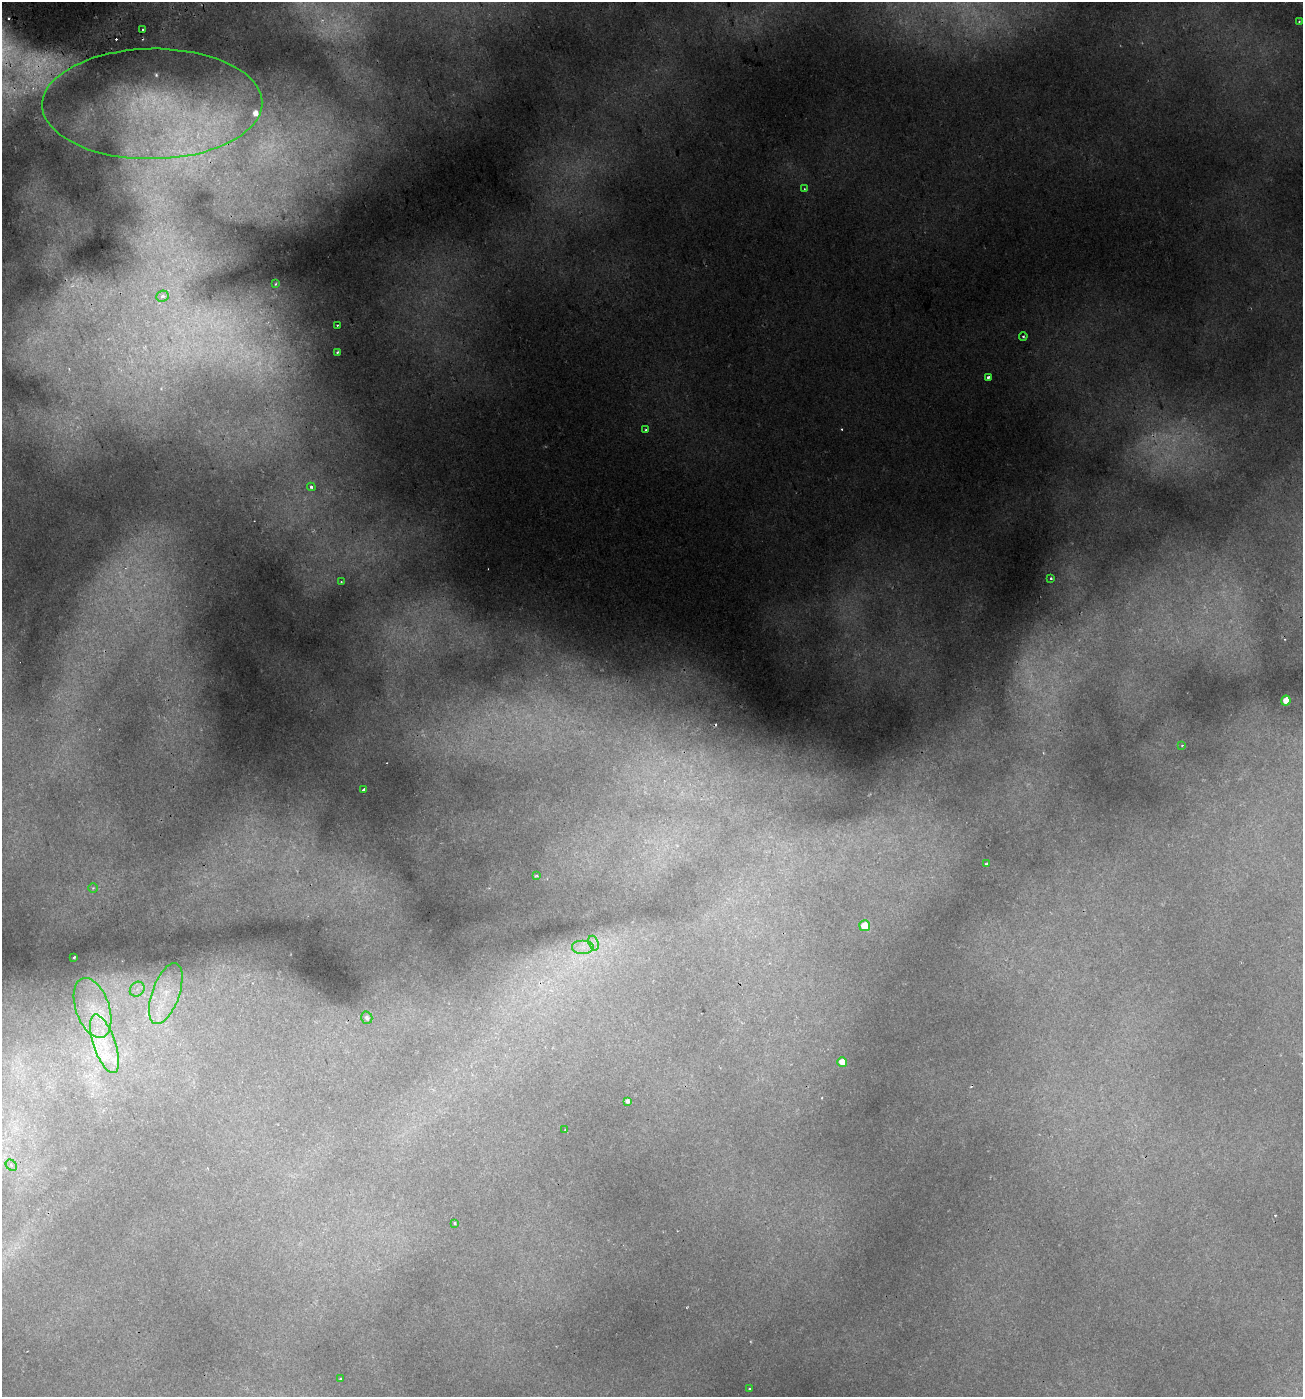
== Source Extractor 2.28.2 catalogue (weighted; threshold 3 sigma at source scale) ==
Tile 11 of 4 x 4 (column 3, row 3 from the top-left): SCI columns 2712-4012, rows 1455-2849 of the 5479 x 5695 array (HDU 1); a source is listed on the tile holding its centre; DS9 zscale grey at full resolution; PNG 1305 x 1399 px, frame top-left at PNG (2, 2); each listed source drawn as its Kron ellipse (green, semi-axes under 4 px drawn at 4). Shown black and unused: <1% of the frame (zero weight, under 2 of 3 exposures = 3% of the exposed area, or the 3 px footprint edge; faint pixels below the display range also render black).
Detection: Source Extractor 2.28.2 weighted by HDU 2 'WHT'; one run over the whole footprint, this tile lists its part. Background 0.0307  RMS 0.0042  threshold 0.0189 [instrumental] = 3 sigma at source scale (4.5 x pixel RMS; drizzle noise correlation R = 1.50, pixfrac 1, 0.0396/0.0396 arcsec/px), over >= 5 px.
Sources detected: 56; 9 too faint to see at this stretch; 6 cosmic-ray / hot-pixel residue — neither listed nor drawn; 5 inside a brighter listed object's ellipse — not listed separately; the other 36 listed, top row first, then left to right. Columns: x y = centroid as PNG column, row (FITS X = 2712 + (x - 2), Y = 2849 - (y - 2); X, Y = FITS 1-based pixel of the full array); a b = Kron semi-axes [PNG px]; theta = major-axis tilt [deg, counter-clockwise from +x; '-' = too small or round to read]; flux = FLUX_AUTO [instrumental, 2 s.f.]
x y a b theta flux
1299 22 4 2 - 0.36
142 29 3 3 - 0.77
152 104 110 55 1 140
804 189 4 3 - 0.37
275 284 3 2 - 0.26
162 296 6 5 - 2.1
337 325 2 2 - 0.41
1023 336 4 3 - 0.68
337 352 3 2 - 0.49
988 377 3 3 - 1.6
645 430 4 3 - 0.57
311 487 4 3 - 1.4
1051 578 3 3 - 0.55
341 582 3 2 - 0.33
1286 701 5 4 - 5.5
1182 745 3 3 - 0.45
364 790 3 3 - 3.8
986 864 3 3 - 0.47
537 876 4 3 - 0.57
93 888 5 5 - 0.57
864 926 5 5 - 7.3
593 943 8 5 -72 1.7
583 947 11 7 0 3.5
74 958 3 3 - 1.1
137 989 8 6 46 2.4
166 994 32 13 71 15
93 1008 31 16 -71 18
367 1018 6 5 - 1.4
105 1044 30 11 -71 13
842 1062 5 5 - 5.4
627 1101 4 4 - 1.5
565 1129 2 2 - 0.25
11 1165 6 5 - 0.8
455 1223 4 3 - 0.63
341 1379 3 3 - 0.78
750 1389 3 3 - 0.88
Overlapping masked pixels (flux is a lower limit): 1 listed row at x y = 152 104